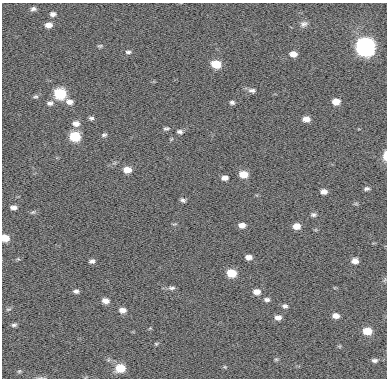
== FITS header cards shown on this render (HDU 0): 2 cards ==
NAXIS1  =                  385
NAXIS2  =                  376

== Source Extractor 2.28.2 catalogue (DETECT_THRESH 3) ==
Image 385 x 376 px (HDU 0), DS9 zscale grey, 1 PNG px = 1 image px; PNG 389 x 380 px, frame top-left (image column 1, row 376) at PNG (2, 3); no overlay
Background 22.2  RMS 10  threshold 30.6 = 3 sigma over >= 5 px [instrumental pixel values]
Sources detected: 61; all 61 listed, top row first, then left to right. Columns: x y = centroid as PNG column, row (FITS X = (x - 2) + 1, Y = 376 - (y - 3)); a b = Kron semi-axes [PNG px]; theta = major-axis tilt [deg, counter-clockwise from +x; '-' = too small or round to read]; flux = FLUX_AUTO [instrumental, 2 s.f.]
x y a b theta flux
33 9 7 5 6 1900
53 14 7 5 6 2500
304 24 10 7 16 2600
49 25 7 5 3 4600
100 46 6 5 - 1000
365 47 9 8 - 270000
128 52 8 5 -1 1500
293 54 7 5 -2 4800
216 64 8 6 -11 15000
252 90 10 6 -8 2300
60 94 8 7 - 43000
35 96 8 5 8 1300
69 102 9 7 -16 3700
232 102 6 4 -22 1600
336 102 7 6 - 6300
50 103 9 7 14 2500
91 118 6 4 -1 1500
306 119 7 5 -1 4800
76 123 10 7 -1 4300
166 129 8 5 8 1300
180 132 7 5 -13 1800
104 135 7 5 16 1300
75 136 8 6 -4 27000
385 155 9 4 87 5100
127 170 7 6 - 7600
243 174 8 6 -4 9500
225 178 7 5 2 3000
367 189 6 4 12 1400
324 192 6 5 - 3500
183 200 6 5 - 1700
356 204 6 4 -18 870
13 207 6 4 -8 2700
33 212 8 4 35 990
313 215 7 5 0 1500
242 225 7 6 - 4000
296 226 7 6 - 6100
5 238 6 6 - 9500
249 257 6 5 - 3600
18 259 4 4 - 800
92 261 6 5 - 1900
355 261 7 6 - 3400
231 273 8 6 -7 16000
172 288 10 5 1 1900
76 291 6 5 - 1900
256 292 8 6 -4 4500
267 300 7 5 -2 2000
105 301 7 6 - 4100
285 306 7 5 0 1700
8 309 7 3 8 1000
123 310 8 6 -4 4000
336 316 7 5 -7 3800
278 317 7 6 - 3600
14 325 8 5 14 1500
150 328 5 3 - 600
367 331 7 5 -3 11000
156 344 5 4 - 770
276 359 5 5 - 910
374 360 6 4 -6 1600
225 367 5 4 - 690
120 368 9 7 2 15000
19 371 6 5 - 990
At the frame edge (FLAGS 8, measured only in part): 2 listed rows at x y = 385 155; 5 238